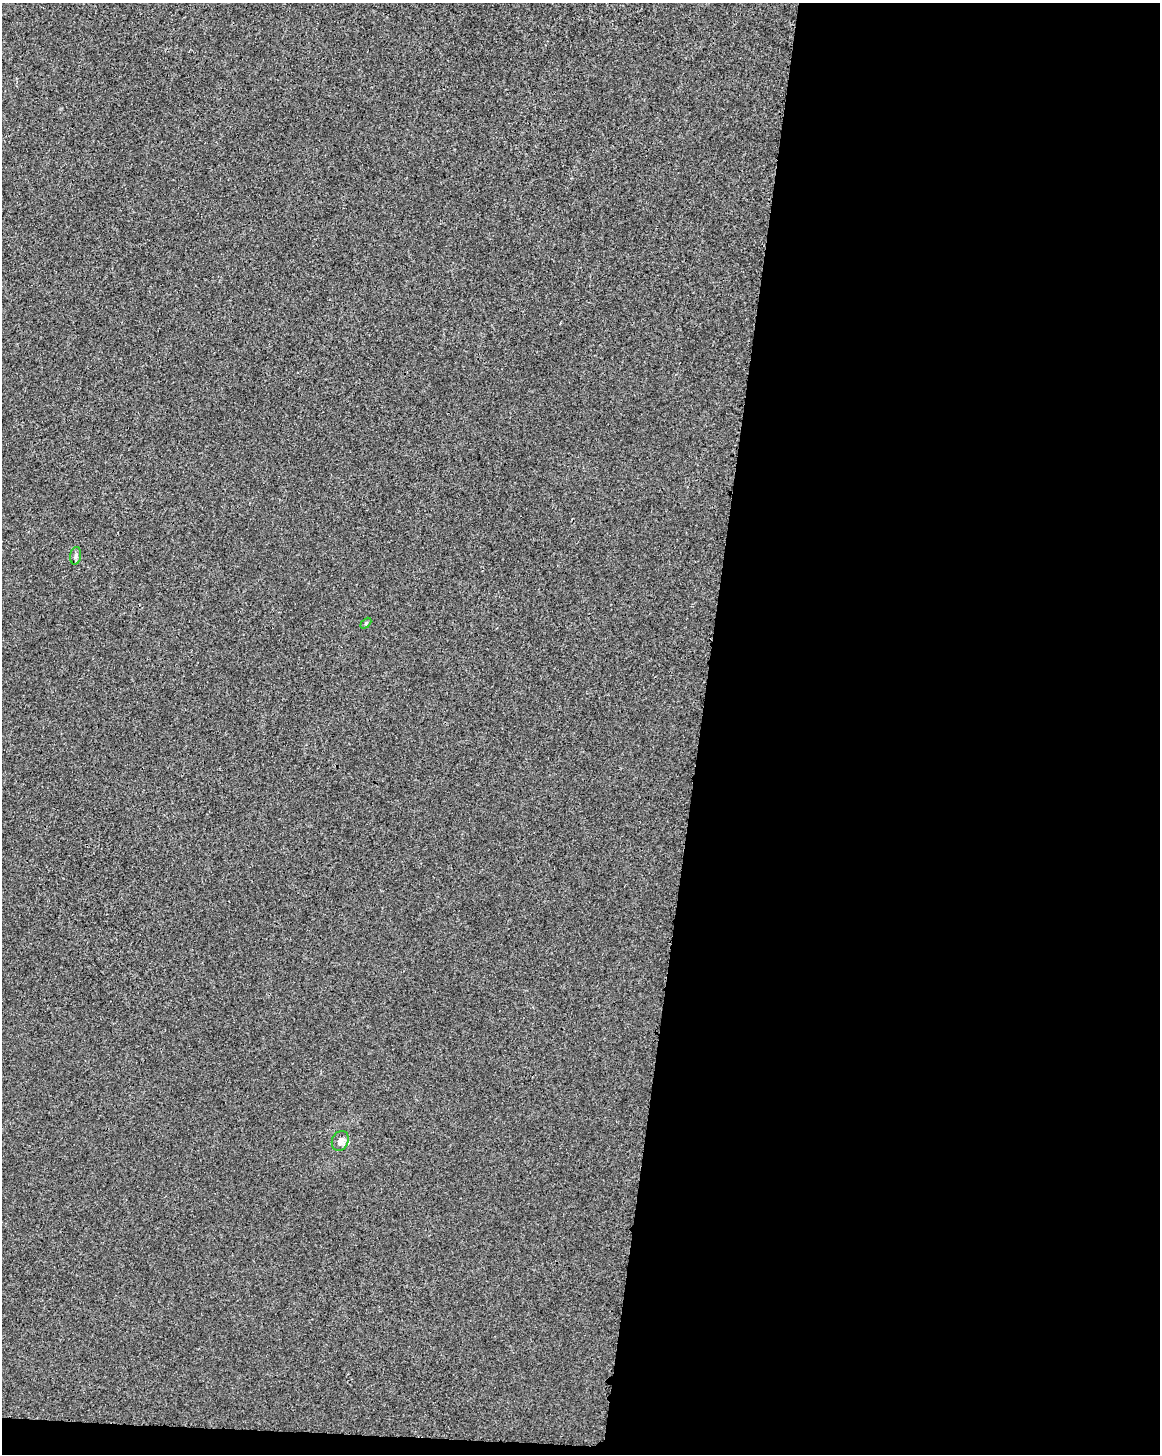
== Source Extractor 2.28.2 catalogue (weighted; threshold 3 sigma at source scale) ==
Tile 12 of 4 x 3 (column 4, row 3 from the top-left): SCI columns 3496-4653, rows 296-1747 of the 4666 x 4889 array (HDU 1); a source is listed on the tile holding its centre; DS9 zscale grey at full resolution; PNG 1162 x 1456 px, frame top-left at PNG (2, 3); each listed source drawn as its Kron ellipse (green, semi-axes under 4 px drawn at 4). Shown black and unused: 40% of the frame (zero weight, under 3 of 4 exposures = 2% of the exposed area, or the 3 px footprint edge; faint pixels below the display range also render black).
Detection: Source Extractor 2.28.2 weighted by HDU 2 'WHT'; one run over the whole footprint, this tile lists its part. Background 1.91e-04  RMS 0.0029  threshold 0.013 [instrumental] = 3 sigma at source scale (4.5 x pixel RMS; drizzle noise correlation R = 1.50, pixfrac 1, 0.0396/0.0396 arcsec/px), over >= 5 px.
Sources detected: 4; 1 inside a brighter listed object's ellipse — not listed separately; the other 3 listed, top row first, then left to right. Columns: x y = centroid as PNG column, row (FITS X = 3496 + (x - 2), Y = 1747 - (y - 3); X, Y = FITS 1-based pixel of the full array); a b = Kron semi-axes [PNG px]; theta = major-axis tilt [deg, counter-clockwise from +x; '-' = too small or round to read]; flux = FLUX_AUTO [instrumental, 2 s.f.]
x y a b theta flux
76 556 9 5 80 0.67
366 623 6 4 45 0.41
340 1141 10 8 67 1.6